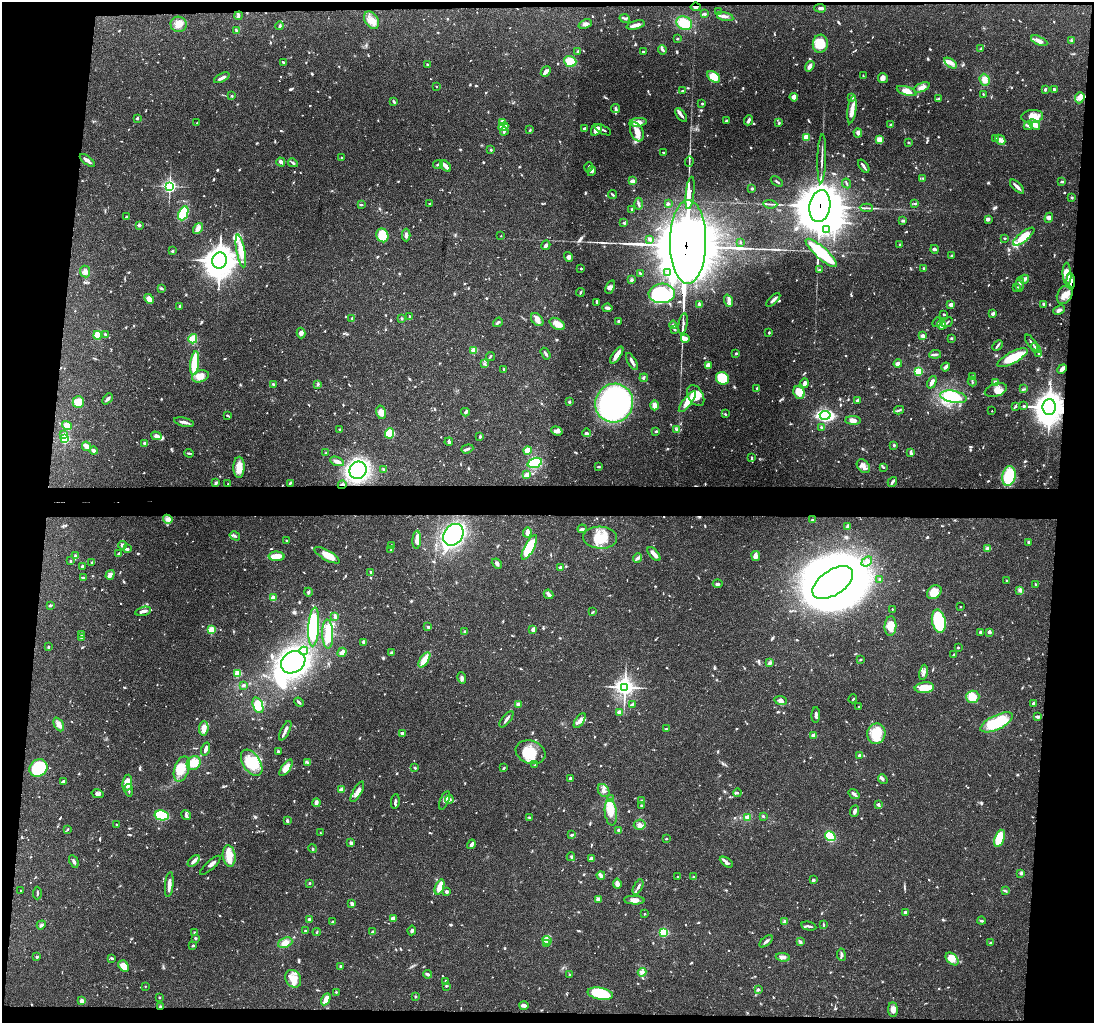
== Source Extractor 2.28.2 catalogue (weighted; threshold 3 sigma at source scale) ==
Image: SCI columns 6-4372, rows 157-4237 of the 4380 x 4454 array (HDU 1 of 3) = the unmasked area's bounding box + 8 px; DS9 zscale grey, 4 x 4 block average (1 PNG px = mean of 4 x 4 image px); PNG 1096 x 1025 px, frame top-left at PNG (2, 2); each listed source drawn as its Kron ellipse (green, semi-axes under 4 px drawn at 4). Shown black and unused: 12% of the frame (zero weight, under 3 of 4 exposures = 6% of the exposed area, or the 3 px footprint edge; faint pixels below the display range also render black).
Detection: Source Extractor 2.28.2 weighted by HDU 2 'WHT'. Background 0.0815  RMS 0.0035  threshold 0.0158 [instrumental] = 3 sigma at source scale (4.5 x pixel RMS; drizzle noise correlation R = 1.50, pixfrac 1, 0.05/0.05 arcsec/px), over >= 5 px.
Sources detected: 1136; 3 too faint to see at this stretch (4 x 4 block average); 14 inside a brighter object's white glare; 6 cosmic-ray / hot-pixel residue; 4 long thin detections or spike segments (spike, bleed or trail) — neither listed nor drawn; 20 coinciding with a brighter row at this scale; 68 inside a brighter listed object's ellipse — not listed separately; of the other 1021, all 500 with FLUX_AUTO >= 1.94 (the completeness limit of this list) listed and drawn (521 fainter detections not listed), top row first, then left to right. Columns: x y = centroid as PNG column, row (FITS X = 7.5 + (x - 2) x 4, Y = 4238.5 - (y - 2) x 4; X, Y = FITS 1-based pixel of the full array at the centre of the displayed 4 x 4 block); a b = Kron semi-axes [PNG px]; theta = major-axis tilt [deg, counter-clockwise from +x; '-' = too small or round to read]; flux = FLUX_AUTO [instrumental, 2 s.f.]
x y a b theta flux
696 7 5 3 - 7.9
820 8 6 3 -4 4.7
718 12 2 2 - 2.7
705 14 3 2 - 3.2
239 16 4 3 - 4.5
725 17 8 3 -13 7.3
625 18 5 2 - 3.5
371 20 10 6 -58 19
684 23 8 6 -27 47
179 24 8 7 - 18
585 24 7 4 20 8.3
636 25 9 2 14 17
280 26 4 2 - 3.8
236 30 3 2 - 3
677 39 2 2 - 5.6
1071 40 3 2 - 2.1
1039 41 9 3 -25 12
820 44 9 7 82 49
981 48 3 2 - 2.1
662 50 4 2 - 2.8
578 52 3 2 - 4.7
643 52 2 2 - 5.3
570 61 6 5 - 37
283 62 3 2 - 2.3
951 63 7 4 -34 11
428 65 3 2 - 3.5
810 66 5 3 - 12
546 71 6 4 50 6.9
863 76 3 2 - 2.1
714 77 7 5 -40 34
222 78 8 2 27 10
883 78 5 5 - 7.2
985 80 6 5 - 15
436 87 2 2 - 1.9
922 87 8 4 23 14
1045 89 3 2 - 4.4
1054 89 3 3 - 3.9
682 91 2 2 - 2.8
906 91 10 4 -17 23
983 94 3 2 - 2.3
232 96 3 2 - 2
794 97 4 2 - 16
852 97 3 3 - 3.6
1080 98 5 5 - 14
938 99 4 2 - 2.4
394 101 4 2 - 4
702 104 2 2 - 2.6
615 109 4 3 - 4.7
852 110 13 3 81 22
681 115 8 3 -53 6.6
1032 116 11 6 7 22
137 118 3 2 - 3
748 120 5 2 - 7.4
726 121 3 2 - 3
638 122 9 3 8 18
197 123 2 2 - 2.3
503 123 4 2 - 12
779 123 2 2 - 3
1034 124 6 3 -39 11
891 125 4 2 - 3
1028 126 4 2 - 3.7
503 127 5 4 - 30
584 128 3 2 - 4.2
530 130 3 2 - 2.2
596 130 6 4 52 26
603 130 8 2 -26 4.6
504 131 4 2 - 3.4
637 132 10 6 -66 25
858 133 4 4 - 6.8
806 137 2 2 - 80
995 139 3 2 - 2
879 140 4 3 - 18
1000 140 6 4 -45 7.2
908 142 2 2 - 2.5
491 149 2 2 - 3.5
663 152 2 2 - 3.2
342 158 2 2 - 2.2
822 158 25 2 88 9.9
87 160 9 2 -38 9.6
689 161 5 2 - 2.9
281 162 4 3 - 5.3
293 163 5 2 - 3
438 164 5 2 - 4.4
445 166 7 3 -46 15
864 166 7 2 -52 5.7
588 167 5 2 - 2.7
592 171 5 4 - 5.2
923 178 3 2 - 2.7
633 181 3 2 - 24
777 181 6 2 -34 3
1062 182 4 2 - 2.3
846 183 5 2 - 2.1
169 186 3 3 - 470
1017 187 9 2 -45 10
752 188 3 2 - 3.6
690 193 16 2 83 1100
612 195 4 2 - 2.7
1072 198 3 2 - 2.7
430 204 3 2 - 2.2
638 204 6 3 -89 4.1
668 204 2 2 - 3.3
770 204 7 2 -5 5.3
915 204 4 2 - 2.6
361 205 3 2 - 2.7
820 206 16 10 81 11000
866 208 6 2 -3 4.3
632 209 2 2 - 2.5
183 213 7 4 66 71
127 217 3 2 - 2
1049 218 5 4 - 6.8
988 219 3 2 - 5
903 220 4 2 - 3
624 223 3 2 - 3.1
139 225 2 2 - 17
198 229 6 3 54 12
826 230 4 3 - 5.1
382 235 7 6 - 55
406 235 6 3 90 6.8
501 236 2 2 - 2.4
1024 237 13 4 38 53
1005 238 3 2 - 2.4
650 239 4 3 - 4.8
688 242 42 18 90 18000
740 242 2 2 - 2.9
546 245 5 2 - 6.1
900 245 3 2 - 2.3
934 249 4 2 - 5.2
172 251 3 2 - 2.6
241 251 17 4 -79 44
821 253 20 6 -41 130
952 256 3 2 - 5.1
569 257 5 4 - 5.4
220 260 8 7 - 2900
581 268 2 2 - 2.2
924 268 2 2 - 7.8
819 270 4 2 - 3.2
85 271 6 5 - 8.4
640 273 3 2 - 2.2
668 273 3 3 - 3.1
1067 274 11 4 -86 29
1024 279 5 3 - 13
631 280 4 3 - 4.1
1071 281 8 2 -88 8.6
1020 284 7 2 88 7.7
610 287 7 4 70 7.1
1017 287 3 2 - 2.5
161 288 3 2 - 3.1
580 292 4 2 - 2.9
662 293 13 10 3 160
1065 295 10 7 60 20
149 299 5 4 - 17
773 300 9 2 43 9.3
728 301 6 3 -68 6.7
597 302 3 2 - 5.4
699 304 2 2 - 3
1044 304 3 2 - 7.3
951 305 2 2 - 30
179 306 4 2 - 2.8
607 308 5 2 - 9.1
1059 310 6 3 25 7.3
944 314 2 2 - 6.4
993 314 3 2 - 6.5
409 316 4 2 - 2.4
352 318 3 2 - 2.2
402 318 3 2 - 2.4
537 320 7 5 -47 11
619 321 2 2 - 4.9
498 322 5 2 - 3.7
937 322 5 2 - 2.8
947 322 6 2 43 3.1
557 324 8 5 -30 16
683 324 11 3 81 6.8
941 324 5 3 - 20
673 325 4 3 - 4.2
674 329 3 3 - 3.7
769 332 2 2 - 2.9
301 333 5 4 - 8.1
98 335 4 3 - 25
106 335 4 2 - 2.7
923 336 4 3 - 5.6
951 338 3 2 - 3.2
193 339 5 4 - 27
685 339 4 4 - 7.5
1031 342 9 2 -55 5.5
998 346 6 3 45 3.7
1036 348 5 3 - 5.5
474 350 2 2 - 87
736 353 2 2 - 3.1
1039 353 4 2 - 2.7
546 354 6 2 -58 4.9
935 354 6 2 8 4.3
617 355 10 3 55 18
490 356 5 2 - 2.8
1012 358 17 5 28 65
632 362 9 2 -61 9.4
195 363 12 3 84 120
484 363 2 2 - 2.1
898 364 4 2 - 13
708 366 4 3 - 17
945 367 4 2 - 7
504 369 3 2 - 2.4
1062 369 5 3 - 8.2
918 371 2 2 - 200
200 376 8 5 19 21
973 377 3 2 - 2.6
644 378 4 3 - 3.1
722 378 7 6 - 88
932 382 6 2 65 9.2
972 382 5 2 - 2
995 382 3 3 - 5.5
805 383 5 3 - 10
273 384 3 2 - 3.1
318 384 3 2 - 2.2
757 388 2 2 - 2.5
1024 389 4 2 - 2.6
996 390 11 6 17 18
799 392 7 5 -68 33
696 396 11 7 -60 26
953 397 13 6 -10 99
107 399 6 2 47 7.1
857 401 4 3 - 2.9
78 402 6 5 - 30
569 402 3 3 - 2.7
687 402 13 4 52 31
614 403 19 18 - 780
655 405 5 4 - 13
1015 406 4 2 - 2.2
1024 406 2 2 - 3.3
1049 407 8 6 90 2100
899 410 5 2 - 3.6
992 411 2 2 - 2.3
381 412 7 5 -75 18
465 412 4 2 - 4.5
725 414 3 2 - 2
227 415 3 2 - 2
825 415 5 4 - 350
853 420 8 4 -1 11
184 422 10 2 -13 9.6
67 426 5 3 - 38
822 427 4 2 - 2.7
677 429 3 2 - 3.3
340 430 2 2 - 8.2
557 431 6 3 -18 6.4
656 431 2 2 - 3.6
390 433 5 4 - 39
587 433 4 3 - 4.4
63 434 3 2 - 2.7
156 436 5 3 - 12
480 436 3 2 - 3.6
65 438 2 2 - 250
449 442 4 2 - 4.3
145 443 4 2 - 6.2
894 445 3 2 - 3.3
86 446 5 2 - 23
467 449 6 2 18 4.7
93 451 4 3 - 6.7
527 451 4 3 - 14
189 453 5 2 - 3.2
325 453 3 2 - 2.6
911 453 4 2 - 6.9
752 458 4 2 - 2.6
337 461 7 3 -22 12
535 463 7 4 20 120
863 466 7 5 -49 13
239 467 11 5 90 23
598 467 4 2 - 2.1
883 467 3 2 - 2
358 470 9 8 - 370
384 470 4 2 - 3.3
527 474 4 3 - 9.9
1009 476 10 6 78 100
892 482 5 2 - 6.1
216 483 4 2 - 4
290 483 4 2 - 3
228 484 2 2 - 2.6
342 485 4 2 - 4.5
168 519 5 3 - 6
812 520 2 2 - 2
847 526 3 2 - 6.7
582 529 4 2 - 3.6
527 532 5 3 - 14
453 535 12 9 52 260
235 536 5 2 - 4
600 538 17 11 -4 58
417 540 9 3 87 14
287 541 2 2 - 2.1
1029 542 2 2 - 15
122 545 4 3 - 8.1
392 546 3 2 - 2.3
529 547 13 5 62 100
988 548 4 2 - 8.6
127 549 3 2 - 4.9
391 550 4 2 - 2.8
118 553 4 2 - 2
654 554 8 2 -49 17
327 555 14 5 -29 31
76 556 4 3 - 3.9
277 556 8 5 -2 21
756 556 5 3 - 15
637 558 5 2 - 4.1
70 561 3 2 - 2.8
867 561 6 4 41 7.3
92 563 4 2 - 3.9
497 563 6 4 -41 5.6
82 566 3 2 - 5.2
560 567 2 2 - 4.9
371 572 3 2 - 5.7
110 575 5 3 - 12
83 577 4 2 - 3.4
880 579 3 2 - 1.9
1007 581 2 2 - 2.3
833 583 23 12 33 2100
718 584 5 3 - 3.5
1035 584 3 2 - 2
1020 590 4 3 - 7.4
308 592 4 2 - 3.6
934 592 8 6 39 31
549 594 5 2 - 11
273 598 2 2 - 62
51 605 4 2 - 2.6
960 607 2 2 - 3.2
892 609 2 2 - 2.4
143 611 8 2 13 11
593 612 3 2 - 3.3
335 616 3 2 - 5.5
939 621 12 6 -78 160
890 626 10 6 86 28
314 627 19 5 86 120
428 627 3 3 - 3.3
211 630 2 2 - 130
533 630 2 2 - 17
465 632 2 2 - 13
980 632 3 2 - 3
990 632 4 3 - 4.4
328 634 15 5 -88 50
81 635 3 2 - 2.5
82 638 3 2 - 2.2
364 642 4 3 - 5.7
49 647 3 2 - 3.6
958 648 2 2 - 3.8
304 651 4 2 - 2.6
342 652 5 3 - 11
391 653 3 2 - 2.3
954 654 2 2 - 2.8
424 660 9 3 57 31
861 660 3 2 - 2.1
293 662 13 10 32 480
770 663 4 2 - 4.3
923 672 8 4 80 8.2
237 673 2 2 - 97
462 678 6 3 -81 6.7
243 685 3 2 - 4.2
625 687 4 3 - 1100
924 688 10 5 6 40
973 697 6 6 - 34
853 699 4 2 - 2
780 700 6 4 -8 7.8
299 702 5 2 - 4
518 704 2 2 - 45
632 704 4 2 - 2.3
1034 704 4 3 - 3.8
258 705 8 5 -69 39
859 707 3 2 - 1.9
619 712 2 2 - 44
816 715 8 3 88 6.2
1038 717 4 2 - 6.6
506 719 10 2 52 6.6
580 721 8 4 55 10
997 722 18 7 26 100
59 724 7 4 -64 14
204 728 7 4 84 19
666 729 4 2 - 3.1
285 731 11 2 63 7.3
403 733 3 2 - 10
876 734 10 9 - 59
814 736 2 2 - 52
206 749 6 2 73 11
278 752 3 2 - 4.4
530 752 15 11 -20 52
860 756 2 2 - 19
307 762 3 2 - 2.9
194 763 7 6 - 29
252 763 14 8 -57 74
535 765 2 2 - 3.2
38 768 9 8 - 110
286 768 9 4 55 22
415 768 3 2 - 2.4
504 768 4 2 - 2.2
182 769 13 7 72 28
570 779 2 2 - 19
883 779 5 3 - 4.6
63 781 2 2 - 3.5
127 783 8 5 81 32
129 790 6 2 -79 4
342 790 3 3 - 19
604 790 7 5 -55 8.8
357 792 11 3 60 15
737 793 4 2 - 2.6
97 794 6 4 -13 6.7
854 794 6 2 -37 6.5
610 798 3 2 - 2.9
445 800 10 3 68 8.6
449 800 4 3 - 4.5
395 801 7 2 82 4.5
641 801 3 2 - 2.3
316 803 4 3 - 9.6
878 805 3 3 - 3.7
641 806 2 2 - 4.8
855 811 6 2 67 6.5
611 812 13 6 -84 24
162 815 7 5 -12 100
186 815 5 3 - 5
763 816 2 2 - 2.1
529 817 3 3 - 2.2
747 817 4 3 - 6.3
287 821 3 2 - 4.2
116 824 2 2 - 2.2
640 825 6 5 - 8.4
68 829 3 2 - 2.1
619 830 3 3 - 5.1
320 833 2 2 - 2.2
572 835 3 2 - 4.1
830 836 5 4 - 96
999 838 9 5 70 81
666 839 2 2 - 3.8
351 843 4 2 - 5.9
471 844 5 3 - 6.1
313 849 4 2 - 2.9
229 856 11 6 -82 29
571 857 4 2 - 3
591 859 4 3 - 3.4
74 861 7 2 -63 4.7
194 861 7 2 44 12
726 862 7 3 -34 6.7
210 865 13 3 42 8.8
1021 873 3 3 - 3.3
601 875 4 3 - 8.9
678 877 2 2 - 2.7
693 877 3 2 - 3.3
813 880 3 2 - 4
310 883 2 2 - 2
617 884 5 3 - 11
169 885 12 3 84 18
440 887 8 3 70 30
638 887 8 2 63 5.7
21 891 3 2 - 2.4
1005 891 4 2 - 2.6
446 892 3 2 - 5.9
37 893 6 2 88 2.9
598 899 3 3 - 8.3
634 900 10 4 -3 12
352 904 4 3 - 5.9
905 912 3 2 - 4.1
644 913 2 2 - 2.2
309 919 2 2 - 4
393 919 4 3 - 12
981 921 4 2 - 4.5
332 922 3 2 - 2.5
784 922 3 3 - 4.6
41 925 5 3 - 3.9
824 925 3 2 - 2
809 926 8 2 -13 4.3
412 930 5 3 - 4.1
305 931 2 2 - 2.5
195 932 2 2 - 2.4
317 932 4 2 - 3
373 932 2 2 - 6.3
664 932 2 2 - 230
195 938 2 2 - 3.7
547 940 5 3 - 6.4
766 941 8 2 41 5.2
801 942 3 2 - 2.6
285 943 7 5 23 15
991 943 3 2 - 3.3
546 944 3 3 - 3.3
193 945 2 2 - 3.7
841 955 6 3 -83 5.4
37 957 3 2 - 3.9
783 957 7 3 -8 5.8
112 958 4 2 - 2.9
952 959 7 5 -45 13
123 966 6 4 -51 23
340 966 3 3 - 2.3
642 972 4 3 - 4.5
427 974 4 2 - 5.4
569 974 2 2 - 2.2
293 979 9 7 -60 26
445 981 2 2 - 2.7
145 986 2 2 - 2.2
446 986 3 2 - 2
758 989 3 3 - 2.6
336 992 2 2 - 4.5
600 994 13 6 -10 99
159 997 2 2 - 3.8
415 997 3 2 - 2.1
326 999 6 3 62 20
82 1001 3 3 - 10
524 1005 5 2 - 8.8
160 1006 3 2 - 2
893 1010 7 4 -86 11
Overlapping masked pixels (flux is a lower limit): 8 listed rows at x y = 696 7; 690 193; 820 206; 688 242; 1071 281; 1049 407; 342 485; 160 1006
Diffuse or blended objects may show on this block-average render without a row.